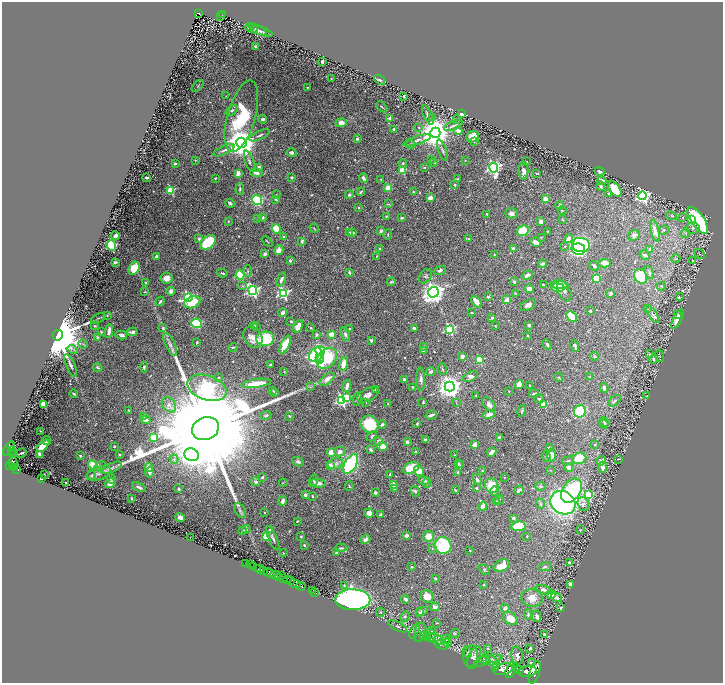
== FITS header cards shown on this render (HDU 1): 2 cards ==
NAXIS1  =                 1442
NAXIS2  =                 1362

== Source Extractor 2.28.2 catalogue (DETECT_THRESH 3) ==
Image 1442 x 1362 px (HDU 1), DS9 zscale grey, zoomed out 1/2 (1 PNG px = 2 x 2 image px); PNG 725 x 685 px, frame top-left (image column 2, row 1362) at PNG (2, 2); each listed source drawn as its Kron ellipse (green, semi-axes under 4 px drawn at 4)
Background 0.721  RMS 0.016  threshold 0.0471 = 3 sigma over >= 5 px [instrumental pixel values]
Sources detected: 679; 45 cannot appear on this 1/2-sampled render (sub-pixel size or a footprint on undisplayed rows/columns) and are neither listed nor drawn; of the other 634, the 500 brightest by FLUX_AUTO listed and drawn (134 fainter detections omitted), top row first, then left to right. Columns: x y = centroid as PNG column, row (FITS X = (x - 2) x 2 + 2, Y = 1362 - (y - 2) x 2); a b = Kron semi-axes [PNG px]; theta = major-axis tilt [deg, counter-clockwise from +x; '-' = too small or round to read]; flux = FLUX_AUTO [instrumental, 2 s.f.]
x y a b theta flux
198 13 4 3 - 190
222 15 4 2 - 130
221 17 2 1 - 28
250 27 4 3 - 3
254 30 3 3 - 3.9
258 30 10 3 -28 8
262 31 11 4 -19 8.9
255 46 3 2 - 4.1
322 61 2 2 - 7.6
331 78 2 2 - 2.2
379 80 6 4 -37 6.5
198 86 7 2 43 2.6
307 88 3 2 - 2.7
226 96 3 2 - 2.1
404 97 3 2 - 2.7
382 107 6 2 -45 2.9
232 110 7 4 40 8.4
462 114 4 3 - 13
428 115 10 3 -66 7.5
241 116 37 14 74 240
390 118 3 3 - 7.4
432 118 4 4 - 4.7
263 119 4 3 - 6.5
457 119 3 2 - 2.5
341 123 5 4 - 23
453 126 10 2 22 5.9
419 128 3 3 - 2.2
394 129 3 2 - 6
458 131 4 3 - 18
435 133 5 5 - 7000
259 135 11 3 25 7.1
473 137 6 5 - 28
357 139 3 2 - 9.6
417 140 14 4 17 12
474 141 3 3 - 3.6
241 143 5 5 - 6400
410 144 5 3 - 5.2
224 150 11 3 24 7.4
442 150 11 3 -70 7
292 153 5 3 - 9.6
431 159 4 3 - 3
195 160 4 3 - 2.2
465 160 2 2 - 2
249 161 11 3 -70 8.5
526 162 2 2 - 2.4
403 163 4 3 - 4
434 163 3 2 - 3.5
175 164 3 3 - 3.9
259 167 3 3 - 9.6
424 168 4 2 - 2.2
494 168 5 4 - 710
402 170 3 3 - 120
523 171 8 5 89 17
600 172 5 3 - 7
238 173 3 3 - 17
256 173 6 3 -14 12
537 174 4 2 - 3.2
146 177 3 2 - 8.8
291 177 3 3 - 3.7
215 178 3 2 - 3
363 178 5 3 - 13
381 179 4 3 - 2.8
457 179 3 2 - 4
602 181 4 3 - 16
455 185 3 3 - 3.8
601 186 4 4 - 5.8
388 188 4 4 - 30
240 189 6 3 89 4.6
615 189 9 5 -51 89
171 190 3 3 - 150
361 192 4 3 - 5.1
413 192 3 2 - 2.6
608 193 3 3 - 3.6
349 194 4 3 - 4.4
276 195 2 2 - 2.7
643 196 4 4 - 870
430 198 4 3 - 17
275 199 4 2 - 2.9
545 199 3 3 - 22
257 200 5 5 - 130
230 203 5 3 - 7.3
389 204 4 3 - 3.4
560 206 4 3 - 12
359 208 2 2 - 2.3
562 210 4 3 - 2.5
511 213 6 5 - 12
487 214 2 2 - 3.1
387 216 4 2 - 3.2
672 216 5 4 - 3.3
682 217 3 2 - 2.2
262 218 4 3 - 6.3
402 218 2 2 - 5.4
257 219 3 3 - 2.1
563 220 3 3 - 2.3
692 220 3 2 - 64
698 220 15 6 -55 380
228 221 3 3 - 2.5
541 222 3 3 - 19
314 228 5 2 - 2.2
693 228 7 5 5 9.7
276 229 5 4 - 58
664 230 6 4 6 4.7
381 231 3 3 - 9.3
523 231 6 5 - 73
655 231 11 4 -76 27
349 232 3 3 - 4
548 232 2 2 - 5.1
352 233 4 3 - 7.6
685 233 5 3 - 4.3
388 234 5 2 - 2.6
634 235 6 5 - 8.3
115 236 4 3 - 10
283 237 3 2 - 3.9
541 237 3 2 - 2
199 239 4 4 - 6.2
468 239 3 3 - 2.7
568 239 4 4 - 20
267 241 6 1 -43 2.2
302 241 4 3 - 5.6
208 242 9 6 39 170
536 242 5 4 - 21
581 245 9 7 -12 430
111 246 5 4 - 190
565 246 2 2 - 5.1
513 248 4 3 - 8.2
380 249 4 2 - 4.4
578 249 7 5 -12 290
650 249 2 2 - 26
279 250 5 4 - 19
265 254 4 3 - 7.7
699 254 6 3 -45 4
494 255 3 2 - 2.5
645 255 5 3 - 6.6
377 256 4 2 - 2.3
156 257 3 2 - 12
676 259 4 3 - 2.9
290 260 2 2 - 16
693 261 4 3 - 2.7
115 262 4 2 - 4.7
605 263 6 4 4 17
543 264 4 2 - 8.6
594 266 5 3 - 6.3
134 268 7 5 62 77
440 270 6 4 23 8.2
248 271 6 3 87 4
349 272 3 2 - 5.5
649 272 7 4 -70 6.5
222 273 5 3 - 3.5
240 275 4 4 - 140
527 275 5 3 - 12
425 276 8 5 52 7.3
641 276 8 6 -64 120
166 278 6 5 - 24
596 278 4 4 - 86
281 279 7 3 70 11
146 282 3 3 - 3.3
391 282 4 3 - 4.2
514 282 4 3 - 5.2
543 284 2 2 - 2.7
560 285 8 3 -5 62
243 286 5 3 - 3.8
661 286 4 3 - 3
558 288 7 4 -8 74
529 289 5 3 - 16
253 290 4 4 - 580
171 291 4 4 - 15
564 291 11 6 -67 22
144 292 4 3 - 2.5
433 292 5 5 - 2600
283 293 4 4 - 480
515 293 2 2 - 2.1
611 293 4 3 - 8.3
488 297 2 2 - 13
679 297 4 3 - 2.8
188 298 4 3 - 580
507 300 4 3 - 23
160 301 5 2 - 5.3
192 302 9 5 19 100
476 302 6 3 -50 29
528 305 8 5 27 13
647 308 3 2 - 2
590 311 3 2 - 5.7
283 313 4 3 - 17
472 313 3 2 - 2.8
107 315 3 3 - 2.2
653 315 10 4 -59 6.9
678 315 3 3 - 5.2
572 316 6 3 -43 110
98 318 8 2 28 2.8
492 318 2 2 - 11
678 319 11 4 63 21
291 321 3 2 - 3.4
196 323 5 4 - 200
529 325 3 2 - 6.9
95 326 3 2 - 2.3
255 326 4 3 - 3.4
298 326 6 4 58 25
495 326 3 2 - 2.1
256 327 4 3 - 3.1
162 328 4 3 - 3.7
311 328 4 3 - 3
414 328 4 3 - 7.3
350 329 3 2 - 3.2
449 329 4 3 - 350
109 331 7 3 84 14
101 332 2 2 - 3.7
132 332 5 2 - 8.8
331 334 4 3 - 33
345 334 7 4 -67 11
58 335 5 5 - 28000
121 335 6 4 -14 11
317 335 4 4 - 4.5
528 336 3 2 - 2.9
97 337 3 3 - 5.5
253 337 11 8 -53 27
265 339 9 7 10 150
371 340 4 3 - 5
197 342 3 3 - 4
83 344 5 3 - 3.4
170 344 12 4 -64 12
285 345 10 4 66 93
547 345 5 3 - 6.1
423 346 3 3 - 6
575 346 6 3 -74 5.8
233 347 4 2 - 3.2
72 349 5 2 - 4.3
320 351 5 4 - 350
424 351 2 2 - 30
649 354 3 3 - 2
316 355 8 6 54 260
462 356 3 3 - 9.2
595 356 4 4 - 3.4
660 356 6 3 -78 2.9
320 357 3 2 - 450
327 358 12 8 48 180
654 359 4 3 - 8.4
319 360 3 3 - 620
479 360 3 3 - 130
343 364 7 4 74 39
71 365 12 3 -65 9.2
270 365 2 2 - 6.8
144 367 5 3 - 6.6
98 368 5 2 - 4.2
442 369 6 2 -71 3.7
284 372 3 2 - 2.2
431 372 4 3 - 9.6
470 376 8 4 30 19
219 377 3 3 - 3
559 377 4 3 - 3.1
590 377 3 2 - 1.9
327 379 8 5 38 19
404 379 3 3 - 6.9
421 379 12 4 -87 12
256 383 15 3 8 82
519 384 4 3 - 35
530 385 2 2 - 2.4
347 386 6 3 76 21
450 386 5 5 - 3400
310 387 3 2 - 2.3
413 387 3 2 - 3.8
207 388 20 12 -19 1300
604 388 5 3 - 8.8
273 390 3 2 - 2.8
376 390 3 3 - 4.9
509 391 4 2 - 1.9
275 393 3 2 - 3.1
534 393 5 3 - 3.9
74 394 4 2 - 4.4
368 395 11 6 26 16
476 395 4 2 - 2.6
647 396 3 2 - 2.2
347 397 4 3 - 120
357 399 6 3 78 4.8
539 399 5 4 - 4.9
341 400 4 3 - 460
615 401 7 3 45 5.9
366 402 3 2 - 1.9
423 402 3 2 - 2.7
456 403 3 2 - 2.1
44 404 3 3 - 120
388 404 3 2 - 2.2
489 404 8 5 -45 15
169 405 8 6 -52 15
544 405 3 3 - 83
129 410 2 2 - 2.6
522 411 6 2 77 3.9
580 411 6 5 - 290
489 414 6 4 20 21
266 415 5 3 - 5.3
431 415 6 2 17 8.5
144 416 4 3 - 2.5
289 416 4 3 - 2.8
145 420 5 3 - 11
604 422 5 3 - 4.7
370 424 9 8 - 120
417 424 2 2 - 4.9
604 424 4 4 - 4.7
382 425 4 3 - 6.1
206 429 14 11 20 180000
41 431 2 2 - 2.1
372 436 6 3 46 4.2
153 437 3 3 - 140
499 438 3 2 - 4.7
47 440 4 3 - 4.2
425 440 4 3 - 7.3
379 441 3 3 - 26
407 442 2 2 - 15
595 444 3 3 - 2.8
475 445 3 3 - 19
43 446 7 3 44 55
114 446 3 2 - 2.7
382 446 5 4 - 31
549 447 3 3 - 2.9
9 449 8 4 58 1100
11 450 2 1 - 110
371 450 4 2 - 6.1
416 451 4 3 - 2.7
11 452 2 1 - 160
331 452 4 3 - 42
340 452 5 4 - 17
492 452 5 3 - 22
21 453 5 1 - 3.3
14 454 2 2 - 190
40 454 3 2 - 9.4
119 455 3 3 - 3.5
192 455 7 6 - 2600
455 455 3 2 - 2.3
551 455 6 5 - 25
80 456 3 2 - 4.4
546 456 5 3 - 4.3
579 458 7 5 22 97
174 459 4 4 - 6
618 459 3 2 - 2
568 461 6 3 7 3.6
601 461 5 4 - 8.2
298 462 6 4 -27 6.3
13 463 6 4 -88 620
335 463 8 5 13 13
351 464 11 6 58 350
458 464 4 3 - 4.8
93 465 5 4 - 66
330 465 4 3 - 19
461 465 3 3 - 4.1
10 466 3 2 - 460
100 466 6 4 31 6
149 467 4 3 - 26
569 467 4 4 - 11
602 467 5 3 - 14
14 468 3 2 - 240
112 468 11 4 24 11
411 468 9 5 25 74
17 469 3 2 - 200
550 470 4 2 - 2
419 471 5 4 - 43
482 471 3 3 - 2.6
150 472 5 3 - 6.3
458 472 3 3 - 5.4
99 473 12 6 18 17
44 475 2 2 - 2.3
91 475 4 3 - 5.1
389 475 3 2 - 2
262 477 4 3 - 7.4
504 477 3 3 - 2
41 479 3 2 - 6.2
111 479 4 3 - 3.4
424 480 6 4 -12 8.4
477 480 6 3 -53 7.4
313 481 6 2 71 3.4
65 482 2 2 - 2.3
256 482 5 3 - 8.2
110 483 6 4 34 19
283 483 4 2 - 2.1
318 483 8 3 -5 15
427 483 5 4 - 4.4
393 484 2 2 - 35
492 485 7 6 - 73
349 486 5 2 - 3.2
541 486 5 3 - 4.5
139 487 7 3 -25 8.5
476 488 2 2 - 5.7
179 489 3 2 - 6.4
395 489 4 3 - 4.3
455 490 4 2 - 2.3
519 490 5 3 - 9.3
415 491 6 4 -61 5.4
494 491 4 4 - 9
571 491 13 9 57 470
375 492 3 3 - 8.3
305 495 4 3 - 6.4
588 495 4 3 - 180
312 496 3 2 - 3.4
131 498 3 2 - 2.7
499 500 5 2 - 2.6
283 501 4 3 - 11
497 502 4 3 - 9.1
563 503 13 11 -35 730
540 504 5 3 - 4
583 504 7 5 -70 15
483 506 4 3 - 23
240 510 8 5 -61 8.4
264 512 2 2 - 2
369 513 5 4 - 15
380 515 3 3 - 5
180 517 5 3 - 17
513 518 3 3 - 6.1
297 521 2 2 - 2.8
518 526 7 5 9 94
246 529 4 4 - 4.1
270 529 4 3 - 2.3
580 529 2 2 - 2.6
243 531 3 2 - 6.9
406 535 3 3 - 12
266 536 4 4 - 58
429 536 5 5 - 31
527 536 2 2 - 2
190 537 2 1 - 17
301 537 2 2 - 3.4
273 538 13 3 -67 10
365 539 5 4 - 9.4
304 545 3 2 - 3.8
443 545 8 8 - 160
341 548 6 2 4 5.6
432 548 3 2 - 2.3
470 550 3 2 - 2.5
283 553 4 3 - 2.1
336 553 2 2 - 4.5
570 563 3 3 - 19
246 564 3 1 - 46
250 565 2 2 - 21
254 566 3 2 - 310
502 566 8 5 25 40
412 567 3 2 - 3.3
545 567 6 4 12 5.4
257 568 2 1 - 140
260 569 5 2 - 720
484 570 6 3 -41 3.4
263 571 2 2 - 300
269 573 6 2 -25 2000
276 575 5 3 - 980
281 575 2 2 - 150
279 577 3 1 - 330
435 578 3 3 - 4.5
283 579 3 2 - 520
288 579 4 3 - 590
291 581 3 2 - 200
295 584 6 2 -22 1200
570 584 3 2 - 11
483 585 3 2 - 2.2
301 586 4 2 - 1300
344 586 4 3 - 3.7
312 590 3 1 - 49
544 590 8 4 -16 12
315 593 2 1 - 19
551 594 5 4 - 30
427 596 7 6 - 36
556 597 5 3 - 11
532 598 11 8 -12 30
405 599 4 3 - 9.4
353 600 18 10 0 1600
435 607 5 4 - 10
505 608 4 3 - 8.8
561 608 3 2 - 2.8
422 611 6 4 25 7.3
381 612 4 3 - 2.6
420 613 4 3 - 3
528 614 5 3 - 5.1
405 616 5 4 - 5.3
537 616 6 4 -86 8.1
510 619 8 5 -35 38
437 623 3 2 - 2
398 626 10 3 -26 7
431 630 3 3 - 3.4
414 631 8 2 62 5.1
420 632 10 5 79 11
455 633 5 3 - 3.3
430 634 6 4 -14 6.6
423 635 3 2 - 2.4
544 635 4 2 - 5.7
429 637 6 4 -13 6.5
436 639 8 2 -25 6.3
446 639 4 2 - 2.6
448 643 4 2 - 2.2
441 645 7 4 -15 5.6
530 648 4 3 - 6
487 649 3 2 - 2
467 652 6 3 -76 5
471 656 11 7 81 15
517 656 9 5 -79 12
474 658 12 6 71 13
486 659 6 3 -67 6.6
490 659 12 3 7 9.6
482 662 8 3 17 4.5
493 662 7 4 -37 12
531 663 4 3 - 6.5
495 668 2 1 - 94
503 669 10 5 12 5300
510 670 8 4 76 3900
519 670 2 1 - 100
527 671 9 5 7 4800
535 672 12 5 72 4400
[134 fainter detections neither listed nor drawn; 45 sub-pixel or undisplayed-footprint detections neither listed nor drawn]